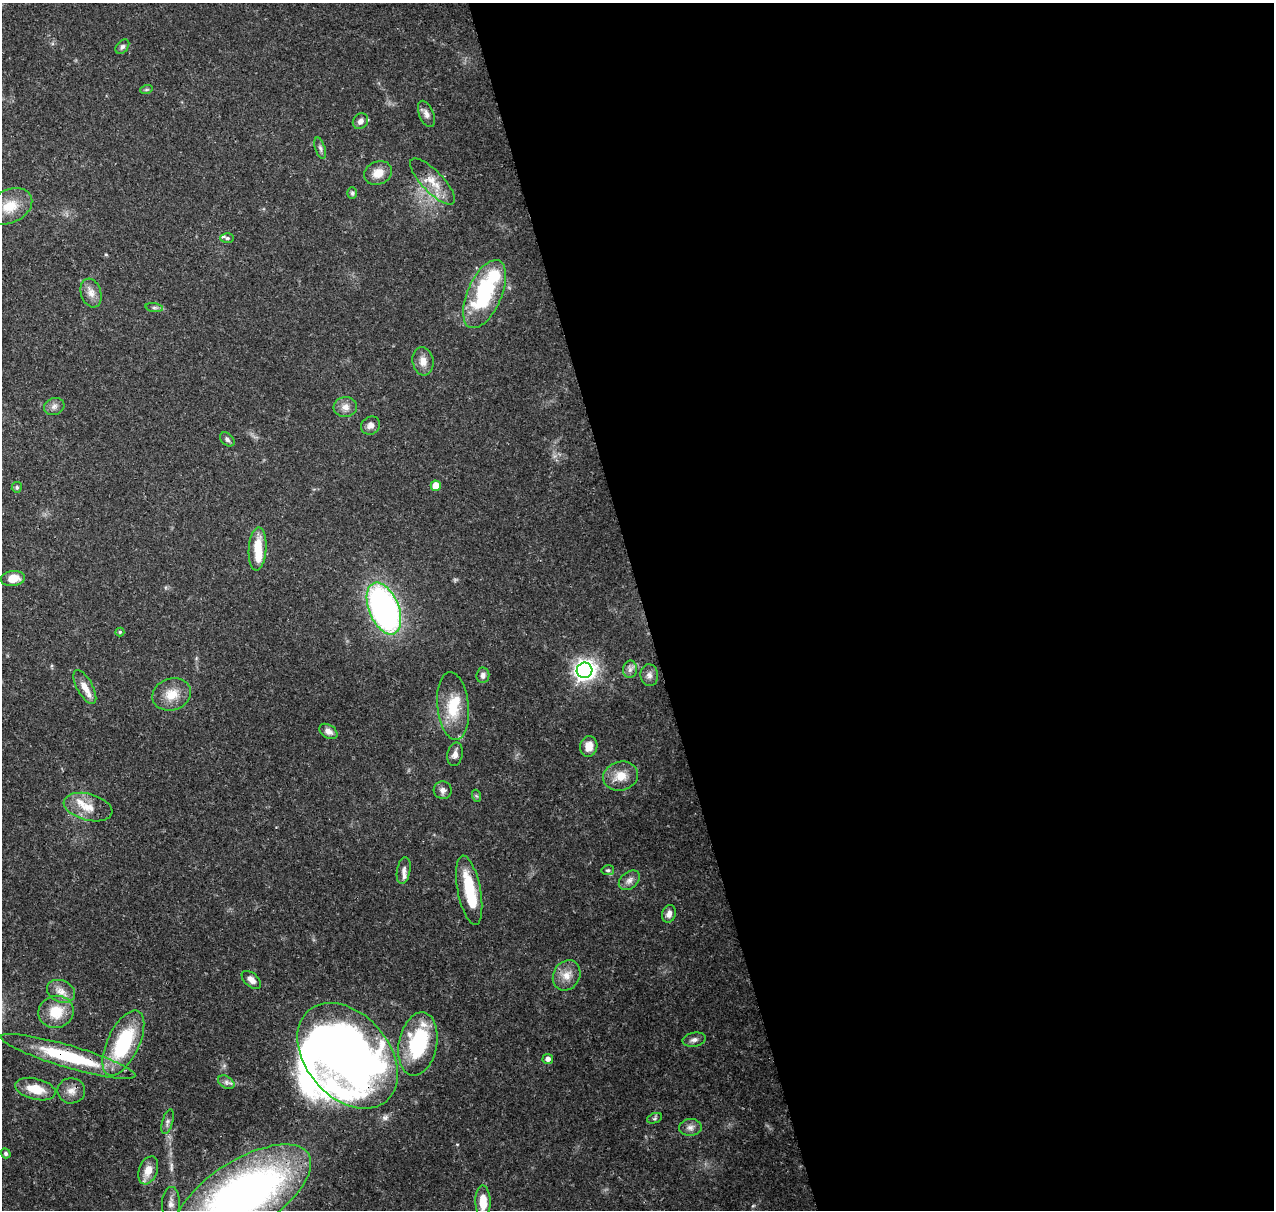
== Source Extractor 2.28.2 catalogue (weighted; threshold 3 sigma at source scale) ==
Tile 8 of 4 x 4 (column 4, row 2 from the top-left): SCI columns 3934-5205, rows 2543-3750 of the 5318 x 5038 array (HDU 1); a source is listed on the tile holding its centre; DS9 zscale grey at full resolution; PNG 1276 x 1212 px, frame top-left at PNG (2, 3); each listed source drawn as its Kron ellipse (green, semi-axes under 4 px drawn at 4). Shown black and unused: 50% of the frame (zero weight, under 3 of 4 exposures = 8% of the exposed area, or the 3 px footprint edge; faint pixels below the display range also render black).
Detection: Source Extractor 2.28.2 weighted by HDU 2 'WHT'; one run over the whole footprint, this tile lists its part. Background 0.067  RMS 0.003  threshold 0.0137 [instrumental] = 3 sigma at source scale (4.5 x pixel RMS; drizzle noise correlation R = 1.50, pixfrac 1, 0.0396/0.0396 arcsec/px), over >= 5 px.
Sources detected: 73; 3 inside a brighter object's white glare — neither listed nor drawn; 6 inside a brighter listed object's ellipse — not listed separately; the other 64 listed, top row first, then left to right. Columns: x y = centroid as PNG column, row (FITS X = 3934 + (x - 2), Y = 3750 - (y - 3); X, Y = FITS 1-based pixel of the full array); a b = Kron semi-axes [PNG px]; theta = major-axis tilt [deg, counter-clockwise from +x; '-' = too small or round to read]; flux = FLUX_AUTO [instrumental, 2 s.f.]
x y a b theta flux
122 47 8 5 50 0.85
146 90 6 4 19 0.38
426 114 14 7 -69 1.7
360 121 8 7 - 1.5
320 148 11 5 -72 0.88
378 173 14 11 25 3.8
433 181 30 10 -46 5.2
352 193 6 5 - 0.55
10 206 24 16 26 7.4
227 238 7 5 0 0.67
91 293 15 10 -72 2.6
485 294 36 17 66 29
154 308 9 4 -8 0.65
423 361 14 10 -81 2.8
54 406 10 8 18 1.4
345 407 12 10 7 2.2
371 426 10 8 30 1.5
227 439 8 5 -44 0.82
436 486 5 5 - 4.9
17 487 5 5 - 0.58
258 549 22 9 86 7.2
13 579 12 7 8 4
384 609 27 15 -68 100
120 632 4 4 - 0.38
630 669 9 7 89 1.2
584 670 8 7 - 180
483 675 7 6 - 1.2
649 675 11 9 -83 1.5
85 687 19 8 -61 3.4
172 694 19 15 19 5.5
453 706 34 15 -84 10
328 731 10 6 -32 1.6
589 746 10 8 79 3.1
455 754 12 7 78 1.6
621 776 17 14 15 4.7
443 790 9 8 - 1.4
477 796 6 4 -70 0.46
88 807 25 13 -15 5.2
404 870 13 6 80 1.4
608 870 6 5 - 0.52
629 880 12 8 40 1.7
469 890 35 11 -79 13
669 914 9 6 74 1.7
567 975 16 13 61 3.8
251 980 11 6 -40 2
61 991 15 10 -24 2.8
56 1012 17 16 - 7.7
694 1040 12 7 11 1.3
123 1043 35 16 64 26
418 1044 32 19 79 26
68 1056 70 11 -16 24
348 1056 60 41 -49 230
548 1059 5 5 - 1.4
226 1082 9 5 -30 1
35 1089 21 10 -14 6.3
71 1091 14 12 0 2.8
654 1118 8 5 20 0.58
168 1122 13 5 74 1
690 1127 11 8 3 1.7
6 1153 5 4 - 0.68
148 1170 14 9 70 4
243 1195 77 34 32 160
483 1202 16 7 -90 6
171 1203 16 9 87 2.2
Overlapping masked pixels (flux is a lower limit): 2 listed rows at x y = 68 1056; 348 1056
Isophote crosses this tile's border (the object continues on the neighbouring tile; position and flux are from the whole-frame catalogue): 2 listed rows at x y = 243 1195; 483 1202